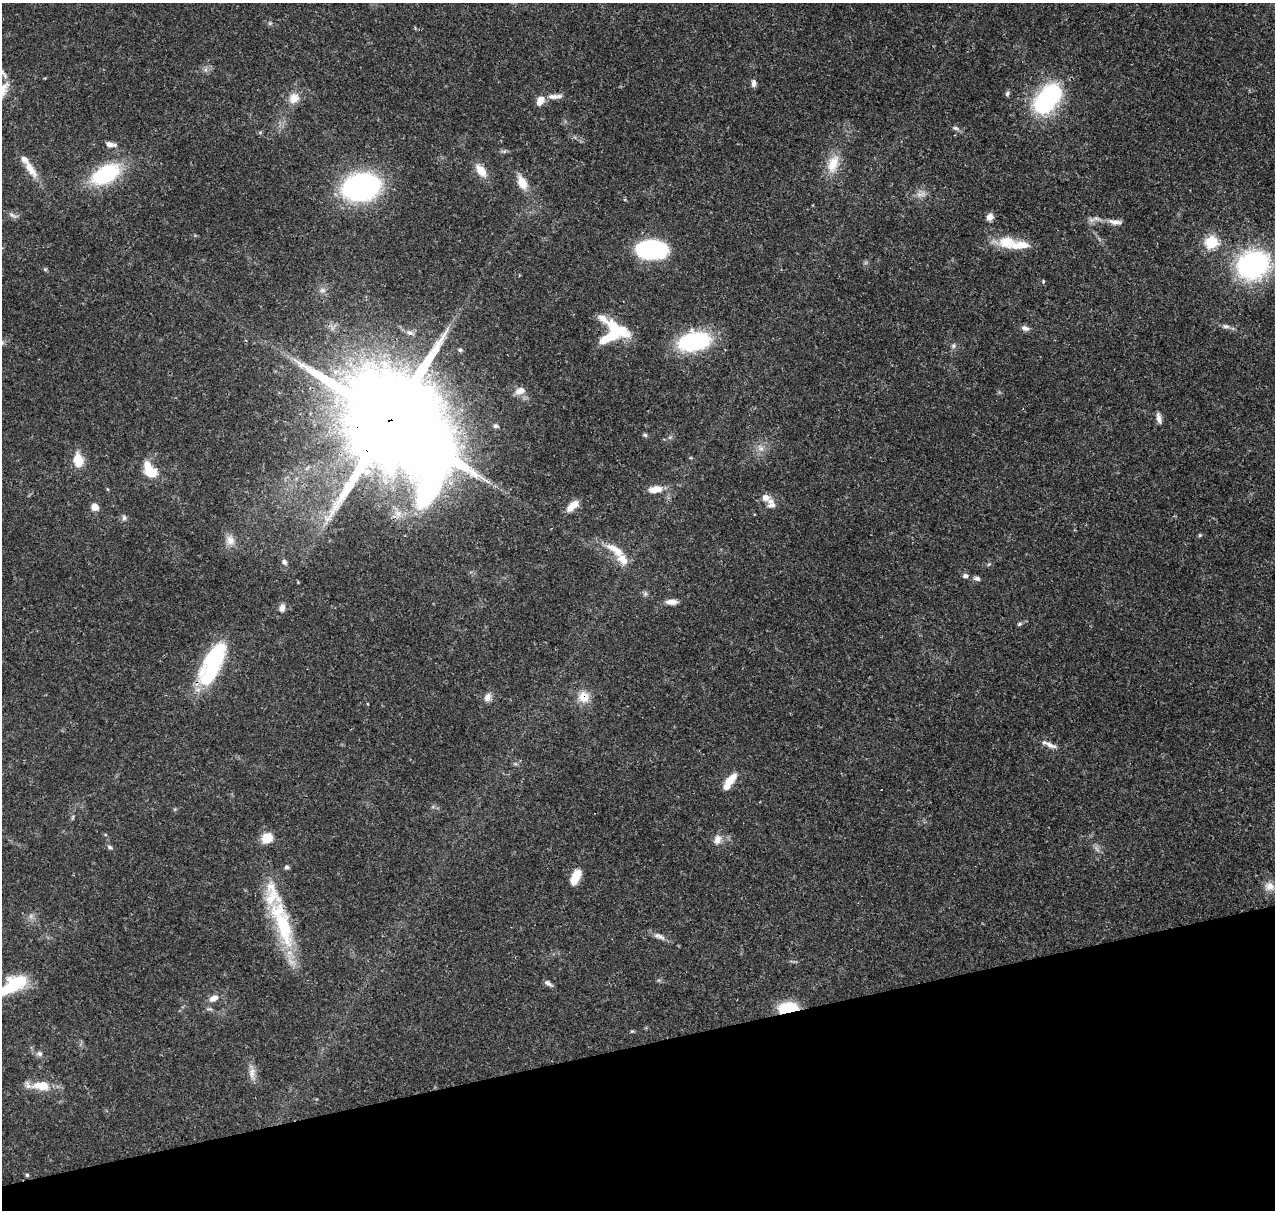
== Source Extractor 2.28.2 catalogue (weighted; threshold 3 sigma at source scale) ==
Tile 14 of 4 x 4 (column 2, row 4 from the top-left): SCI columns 1388-2660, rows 129-1336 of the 5323 x 5036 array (HDU 1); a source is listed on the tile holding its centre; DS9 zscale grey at full resolution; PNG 1277 x 1212 px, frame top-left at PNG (2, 3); no overlay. Shown black and unused: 14% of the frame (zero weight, under 3 of 4 exposures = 7% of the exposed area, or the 3 px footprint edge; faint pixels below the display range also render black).
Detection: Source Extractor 2.28.2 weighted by HDU 2 'WHT'; one run over the whole footprint, this tile lists its part. Background 0.0736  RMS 0.0034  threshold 0.0152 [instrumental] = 3 sigma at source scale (4.5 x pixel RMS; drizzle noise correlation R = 1.50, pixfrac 1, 0.0396/0.0396 arcsec/px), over >= 5 px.
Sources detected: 100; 3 too faint to see at this stretch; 6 inside a brighter object's white glare — not listed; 8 inside a brighter listed object's ellipse — not listed separately; the other 83 listed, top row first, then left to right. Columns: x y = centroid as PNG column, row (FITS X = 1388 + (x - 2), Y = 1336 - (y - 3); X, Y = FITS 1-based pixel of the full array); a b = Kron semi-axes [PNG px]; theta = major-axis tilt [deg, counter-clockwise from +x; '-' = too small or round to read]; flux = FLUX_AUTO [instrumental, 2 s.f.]
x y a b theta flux
270 23 6 4 45 0.49
205 70 7 4 72 0.72
753 83 9 5 85 1.2
3 89 36 12 60 5.9
1007 94 7 5 74 0.7
1052 94 20 19 - 27
555 96 22 6 4 2.4
294 98 15 13 39 4
540 100 10 7 61 3.8
956 128 10 5 -24 0.9
110 144 12 6 -9 2
833 164 26 14 72 6.9
31 169 26 10 -55 5
481 171 16 9 -50 4.7
106 174 34 19 29 26
522 182 15 9 -65 5.2
361 187 24 17 13 100
13 215 15 5 -27 1.1
990 217 8 7 - 2.1
1115 222 20 6 -8 2.4
1212 242 6 6 - 36
1020 245 34 11 0 7.6
650 250 26 15 0 51
1253 265 30 25 30 59
45 269 6 4 -18 0.42
1043 281 5 4 - 0.38
322 290 8 5 -17 1
603 318 22 9 -40 3.4
1226 326 9 6 -9 1.2
1025 328 11 7 -16 1.3
614 331 23 12 87 12
410 333 9 6 -17 1.2
694 341 27 16 12 41
953 346 7 5 89 0.82
460 350 5 5 - 0.63
520 391 14 9 20 2.5
1159 418 12 6 -77 1.8
391 421 45 34 -18 8300
496 426 6 5 - 0.69
645 435 6 5 - 0.58
761 449 7 6 - 1.2
78 460 17 12 -80 5.5
151 472 13 11 -11 6.7
107 489 5 3 - 0.29
654 489 17 8 10 4.2
765 497 9 8 - 2.2
772 505 13 8 4 1.6
573 506 16 7 39 3.7
95 507 6 5 - 3.6
124 518 8 6 -78 0.86
1200 535 6 4 45 0.4
230 540 14 11 -77 2.9
615 550 29 10 -33 6.1
284 562 7 6 - 1
965 576 6 6 - 1.1
977 578 8 5 -8 1.1
645 594 7 6 - 0.75
672 602 14 6 -2 2.3
282 608 10 8 78 1.8
1019 624 7 5 22 0.56
214 659 50 21 63 30
487 697 11 8 67 2
584 697 16 15 - 4.8
1050 745 19 6 -24 2.2
515 764 7 4 17 0.55
730 780 17 9 48 5.3
267 838 10 9 - 6.5
717 839 14 9 66 2.5
110 847 7 4 -27 0.68
286 867 6 6 - 0.71
576 875 13 9 62 5.8
1270 886 14 11 -28 2.8
283 926 59 20 -76 28
659 936 19 6 -20 2
548 983 11 5 -25 1.1
14 985 33 15 34 17
213 998 12 8 31 2.5
788 1009 13 7 2 30
632 1031 5 4 - 0.37
40 1054 8 7 - 1
252 1073 17 9 89 2.5
42 1086 20 10 -1 7.8
27 1175 6 5 - 0.54
Overlapping masked pixels (flux is a lower limit): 6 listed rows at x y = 833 164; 391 421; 214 659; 584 697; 283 926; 788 1009
Isophote crosses this tile's border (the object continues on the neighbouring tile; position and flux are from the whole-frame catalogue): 2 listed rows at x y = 3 89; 14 985